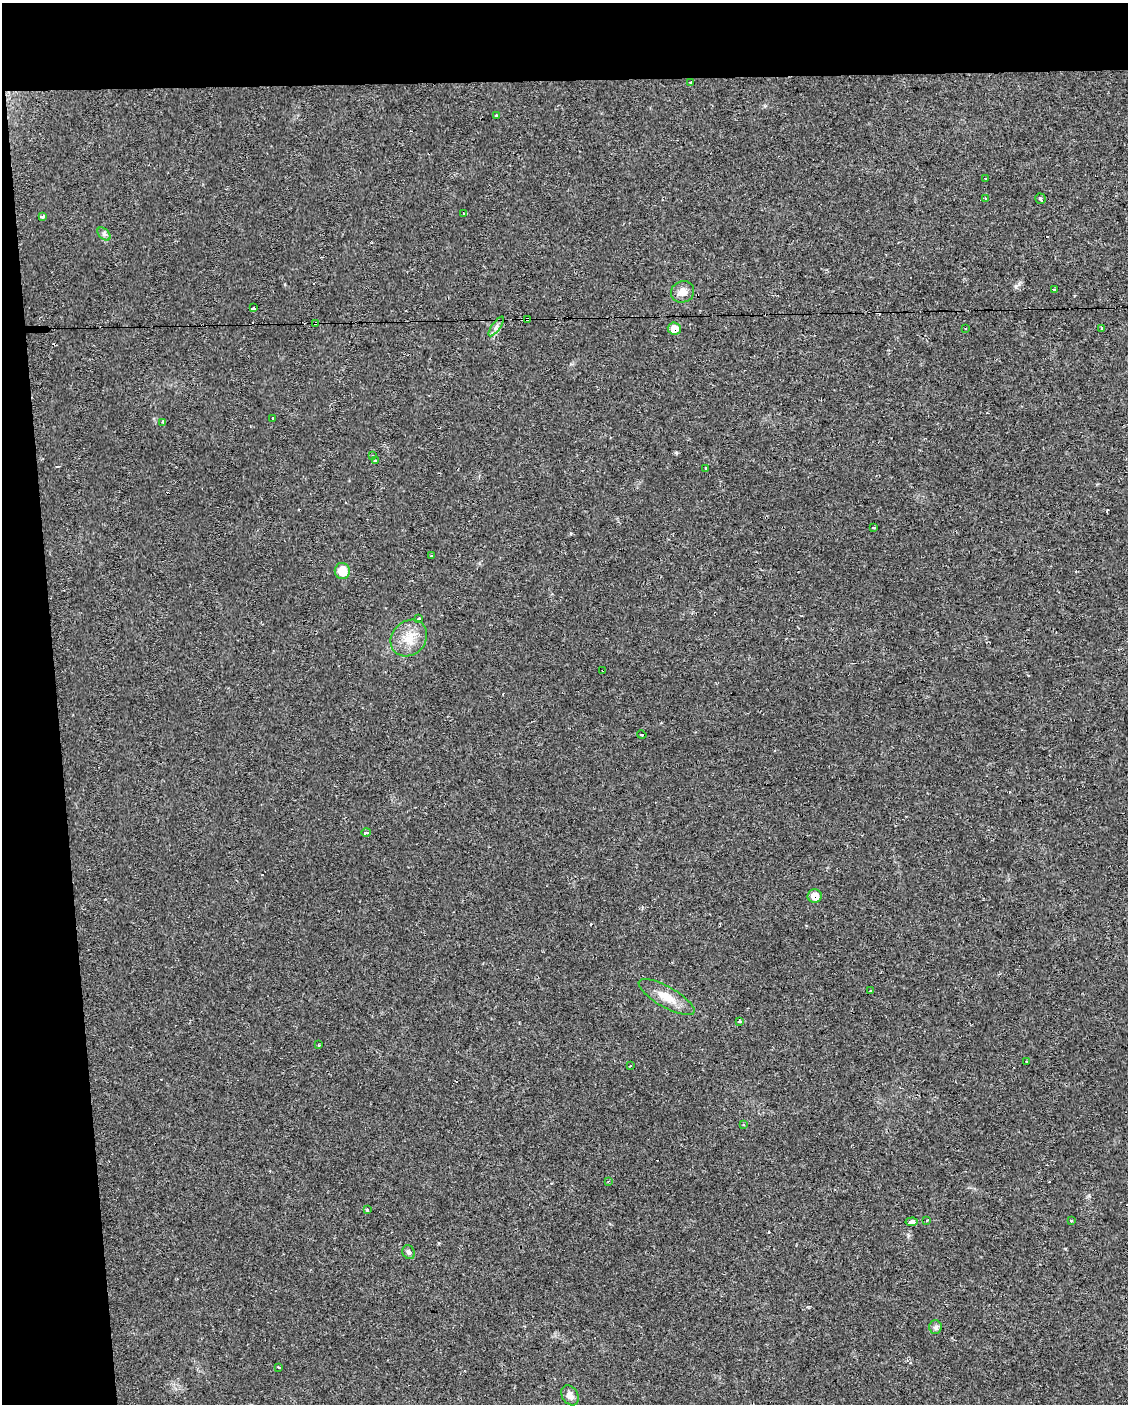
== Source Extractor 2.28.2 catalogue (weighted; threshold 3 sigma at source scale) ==
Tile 1 of 4 x 3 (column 1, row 1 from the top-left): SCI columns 1-1126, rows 2809-4210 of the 4506 x 4253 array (HDU 1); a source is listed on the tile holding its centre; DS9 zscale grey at full resolution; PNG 1130 x 1406 px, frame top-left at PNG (2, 3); each listed source drawn as its Kron ellipse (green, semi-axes under 4 px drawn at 4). Shown black and unused: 11% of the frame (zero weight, under 2 of 3 exposures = <1% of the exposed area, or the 3 px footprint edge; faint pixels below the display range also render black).
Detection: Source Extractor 2.28.2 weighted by HDU 2 'WHT'; one run over the whole footprint, this tile lists its part. Background 0.0242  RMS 0.0032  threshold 0.0142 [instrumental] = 3 sigma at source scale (4.5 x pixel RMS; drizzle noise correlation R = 1.50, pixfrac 1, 0.0396/0.0396 arcsec/px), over >= 5 px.
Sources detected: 59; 12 cosmic-ray / hot-pixel residue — neither listed nor drawn; the other 47 listed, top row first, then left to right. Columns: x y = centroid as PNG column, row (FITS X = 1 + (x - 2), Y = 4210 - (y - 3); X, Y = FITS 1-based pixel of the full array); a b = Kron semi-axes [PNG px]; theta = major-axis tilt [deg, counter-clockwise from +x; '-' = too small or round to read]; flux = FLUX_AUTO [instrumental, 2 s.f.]
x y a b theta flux
690 82 3 2 - 0.26
496 115 3 3 - 1.2
985 178 3 2 - 0.29
985 198 3 2 - 0.27
1040 199 5 5 - 0.66
464 213 3 3 - 0.66
42 217 4 3 - 1.1
104 234 8 5 -45 0.74
1054 289 3 3 - 21
683 292 12 10 23 2.5
254 308 4 3 - 7.4
528 319 3 3 - 1.8
315 323 3 3 - 0.9
496 326 12 3 55 0.76
965 328 3 3 - 0.64
1102 328 3 3 - 0.46
674 329 6 6 - 2.8
273 418 3 3 - 0.68
163 422 3 3 - 0.35
373 455 3 2 - 0.3
375 460 4 3 - 2.1
706 469 3 3 - 0.8
874 527 4 3 - 1.2
432 556 3 2 - 0.33
342 571 8 7 - 6.4
419 619 4 3 - 2.2
409 638 20 16 46 5.7
603 670 3 2 - 0.98
642 735 5 3 - 1.6
366 832 5 3 - 3.2
815 896 7 6 - 3
871 991 3 2 - 0.66
667 997 31 10 -30 5.3
740 1022 4 3 - 2.3
318 1045 4 3 - 0.39
1027 1061 3 3 - 1.5
630 1066 3 2 - 0.23
743 1125 4 3 - 0.43
608 1181 4 4 - 0.32
367 1210 3 3 - 0.51
927 1220 3 3 - 1.5
1071 1220 3 3 - 0.71
912 1222 6 3 5 7.3
409 1252 7 6 - 0.76
935 1327 7 6 - 0.85
279 1367 3 2 - 0.41
570 1395 11 8 -57 2.1
Overlapping masked pixels (flux is a lower limit): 5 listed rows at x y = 528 319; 315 323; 674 329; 603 670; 815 896
Unlisted compact peaks at least as high as the median listed source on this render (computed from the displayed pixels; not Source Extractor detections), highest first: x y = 1016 287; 676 453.